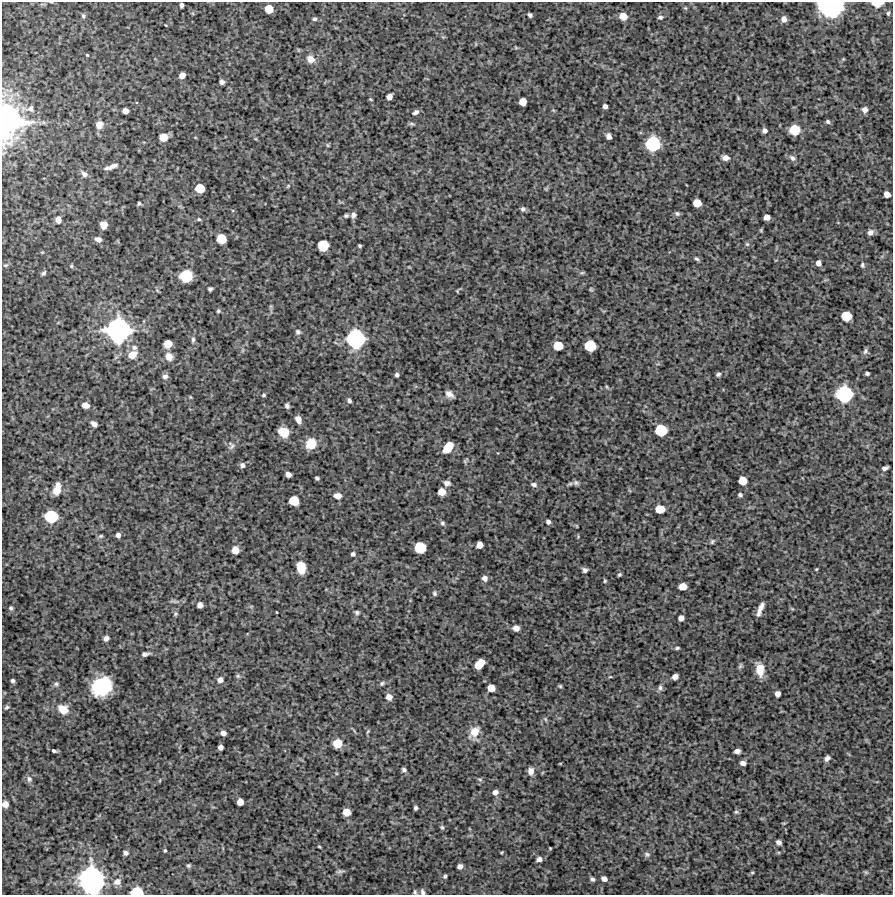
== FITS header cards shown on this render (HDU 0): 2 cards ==
NAXIS1  =                  891 /Length X axis
NAXIS2  =                  893 /Length Y axis

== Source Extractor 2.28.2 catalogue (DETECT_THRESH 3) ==
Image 891 x 893 px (HDU 0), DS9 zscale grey, 1 PNG px = 1 image px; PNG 895 x 897 px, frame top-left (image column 1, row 893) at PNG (2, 2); no overlay
Background 4450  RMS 210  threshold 624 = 3 sigma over >= 5 px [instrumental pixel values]
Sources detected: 205; all 205 listed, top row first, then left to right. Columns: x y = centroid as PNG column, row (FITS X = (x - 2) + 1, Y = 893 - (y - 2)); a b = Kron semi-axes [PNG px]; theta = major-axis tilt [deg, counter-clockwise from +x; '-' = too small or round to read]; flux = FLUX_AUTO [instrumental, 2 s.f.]
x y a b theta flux
877 3 9 5 0 1.8e+05
181 5 4 4 - 3.8e+04
830 6 20 13 -4 1.1e+06
685 8 5 4 - 1.6e+04
269 9 6 6 - 2.3e+05
888 13 5 3 - 2.2e+04
530 15 4 4 - 3.0e+04
83 16 7 5 -70 2.8e+04
623 16 7 6 - 1.7e+05
660 17 6 5 - 3.2e+04
314 19 6 4 1 2.6e+04
784 19 6 5 - 6.8e+04
165 25 3 2 - 9.8e+03
87 55 4 3 - 1.3e+04
311 59 9 8 - 1.0e+05
182 75 5 5 - 8.6e+04
222 82 5 4 - 4.3e+04
389 97 5 5 - 8.2e+04
738 98 6 4 -72 1.5e+04
523 102 6 6 - 1.4e+05
605 106 4 4 - 4.4e+04
31 109 11 9 1 8.5e+04
865 110 6 6 - 7.1e+04
125 111 5 5 - 8.9e+04
415 112 7 4 32 3.4e+04
11 113 17 13 -41 5.8e+05
4 122 39 33 -49 1.7e+06
828 122 6 5 - 2.6e+04
99 125 8 7 - 9.3e+04
795 130 7 7 - 4.0e+05
765 131 4 4 - 4.8e+04
609 136 5 4 - 5.9e+04
163 137 6 6 - 1.4e+05
653 144 10 9 - 1.0e+06
327 145 6 3 -70 1.5e+04
725 158 6 5 - 7.5e+04
792 158 9 7 -33 5.3e+04
111 167 13 4 18 7.0e+04
84 174 8 6 -43 5.1e+04
288 186 6 4 46 1.6e+04
200 188 7 6 - 3.0e+05
887 194 5 5 - 8.9e+04
139 203 4 3 - 2.0e+04
697 203 6 6 - 2.0e+05
523 209 5 5 - 3.4e+04
677 213 6 5 - 3.0e+04
353 215 6 5 - 4.0e+04
346 216 4 4 - 2.3e+04
767 217 5 5 - 8.7e+04
199 219 5 4 - 1.9e+04
58 220 7 6 - 7.3e+04
103 225 6 6 - 1.2e+05
870 232 7 6 - 5.7e+04
98 239 7 5 -15 5.8e+04
221 239 7 7 - 3.0e+05
747 244 6 5 - 2.0e+04
323 246 7 7 - 4.5e+05
359 246 3 3 - 1.7e+04
696 259 6 4 -36 2.7e+04
818 263 6 5 - 6.9e+04
5 265 6 5 - 2.1e+04
862 265 6 4 -82 2.4e+04
71 266 5 5 - 1.7e+04
43 273 6 5 - 3.0e+04
582 273 6 4 2 1.8e+04
186 276 9 8 - 6.5e+05
210 289 4 4 - 2.7e+04
591 290 6 4 -19 1.5e+04
457 291 5 3 - 1.2e+04
218 311 5 5 - 2.1e+04
846 316 7 7 - 3.6e+05
118 330 17 17 - 2.9e+06
298 332 7 6 - 3.3e+04
356 339 12 12 - 1.7e+06
193 340 7 5 89 3.1e+04
168 344 6 6 - 2.0e+05
558 346 7 6 - 2.8e+05
590 346 8 7 - 5.1e+05
134 348 7 6 - 3.8e+04
865 351 9 6 69 3.3e+04
132 355 10 8 30 1.4e+05
169 357 9 8 - 1.1e+05
867 373 4 3 - 2.8e+04
718 374 5 4 - 2.8e+04
397 375 4 4 - 3.4e+04
165 376 7 6 - 4.3e+04
607 387 6 3 -71 1.6e+04
449 394 11 7 -37 7.2e+04
844 394 11 10 - 1.3e+06
264 395 4 3 - 1.9e+04
190 397 5 3 - 1.2e+04
349 400 5 4 - 3.0e+04
85 405 7 5 -18 9.1e+04
287 406 5 4 - 3.0e+04
298 419 6 5 - 7.9e+04
94 424 6 4 -39 6.1e+04
661 430 8 8 - 5.7e+05
283 432 10 8 -28 2.2e+05
311 444 10 9 - 2.6e+05
231 446 11 7 90 4.9e+04
448 447 10 6 50 3.0e+05
242 465 6 5 - 4.5e+04
885 468 6 4 17 4.1e+04
288 474 5 4 - 6.9e+04
317 478 4 3 - 2.5e+04
743 481 6 6 - 2.2e+05
447 483 8 6 -12 5.4e+04
576 483 9 7 -19 4.0e+04
534 485 7 5 -10 4.4e+04
57 489 11 6 76 1.5e+05
442 492 6 6 - 1.6e+05
740 495 5 4 - 2.8e+04
338 496 7 6 - 9.6e+04
294 501 7 7 - 3.3e+05
660 509 7 6 - 2.5e+05
51 516 9 8 - 7.0e+05
548 522 5 4 - 4.1e+04
442 523 6 6 - 2.8e+04
577 526 5 3 - 1.1e+04
118 535 4 4 - 4.5e+04
101 536 6 4 20 2.0e+04
712 541 7 4 52 2.3e+04
480 545 5 5 - 1.1e+05
420 548 8 8 - 5.0e+05
235 550 6 6 - 1.4e+05
353 554 5 5 - 3.2e+04
301 568 11 7 -78 2.4e+05
816 569 4 4 - 1.3e+04
585 570 5 5 - 4.1e+04
619 575 4 3 - 1.9e+04
485 578 6 6 - 5.4e+04
605 581 4 3 - 1.6e+04
683 586 6 5 - 1.7e+05
434 593 6 5 - 2.8e+04
174 601 10 3 -11 2.8e+04
200 605 5 5 - 7.0e+04
11 608 6 5 - 2.7e+04
760 609 16 5 68 9.4e+04
277 612 3 2 - 9.8e+03
357 612 6 6 - 2.7e+04
175 614 5 5 - 1.9e+04
681 618 5 5 - 7.6e+04
516 628 6 5 - 8.0e+04
106 638 5 5 - 5.1e+04
677 648 5 4 - 2.1e+04
145 654 8 4 9 4.5e+04
479 664 9 6 46 2.6e+05
740 666 7 5 71 2.3e+04
760 669 14 8 -81 1.7e+05
238 676 6 5 - 2.2e+04
610 677 5 3 - 1.2e+04
675 677 5 5 - 8.4e+04
220 680 6 6 - 6.2e+04
13 681 4 4 - 3.4e+04
382 683 6 5 - 2.4e+04
56 684 7 6 - 2.9e+04
102 686 15 13 31 9.3e+05
560 686 4 4 - 1.7e+04
491 688 6 6 - 1.6e+05
660 688 7 6 - 3.6e+04
778 694 5 5 - 7.2e+04
389 697 6 5 - 9.3e+04
7 707 6 4 29 2.5e+04
63 709 11 9 -30 1.8e+05
545 719 6 4 -71 1.8e+04
368 731 6 3 59 1.5e+04
474 732 13 9 50 2.0e+05
223 733 5 4 - 6.2e+04
337 743 7 6 - 2.7e+05
220 747 5 4 - 5.8e+04
54 751 6 4 -23 2.6e+04
737 751 5 4 - 6.5e+04
827 758 6 5 - 4.7e+04
743 763 5 4 - 5.6e+04
404 770 5 4 - 3.3e+04
531 771 9 7 85 6.4e+04
29 779 9 7 -73 4.2e+04
480 779 7 4 -9 2.0e+04
495 792 6 5 - 5.8e+04
240 802 6 5 - 1.1e+05
5 804 5 5 - 9.6e+04
415 808 4 3 - 3.1e+04
346 812 6 6 - 1.6e+05
736 812 6 5 - 2.0e+04
442 827 7 4 -62 2.3e+04
778 842 5 4 - 5.2e+04
319 847 4 3 - 1.3e+04
550 848 3 2 - 1.1e+04
165 850 4 3 - 1.5e+04
125 853 5 5 - 3.8e+04
647 854 8 7 - 3.5e+04
539 859 6 5 - 5.6e+04
188 866 4 4 - 2.1e+04
460 866 5 5 - 5.9e+04
340 871 11 4 7 3.1e+04
752 872 5 3 - 1.4e+04
866 872 7 4 17 2.0e+04
445 876 5 4 - 2.6e+04
592 879 6 5 - 2.8e+04
604 879 6 5 - 6.4e+04
91 880 20 15 -80 3.8e+06
117 882 9 8 - 8.7e+04
137 892 8 6 0 4.7e+05
415 892 6 5 - 2.3e+04
423 892 8 5 -71 3.4e+04
At the frame edge (FLAGS 8, measured only in part): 7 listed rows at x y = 877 3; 830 6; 4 122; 5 804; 91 880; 137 892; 423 892